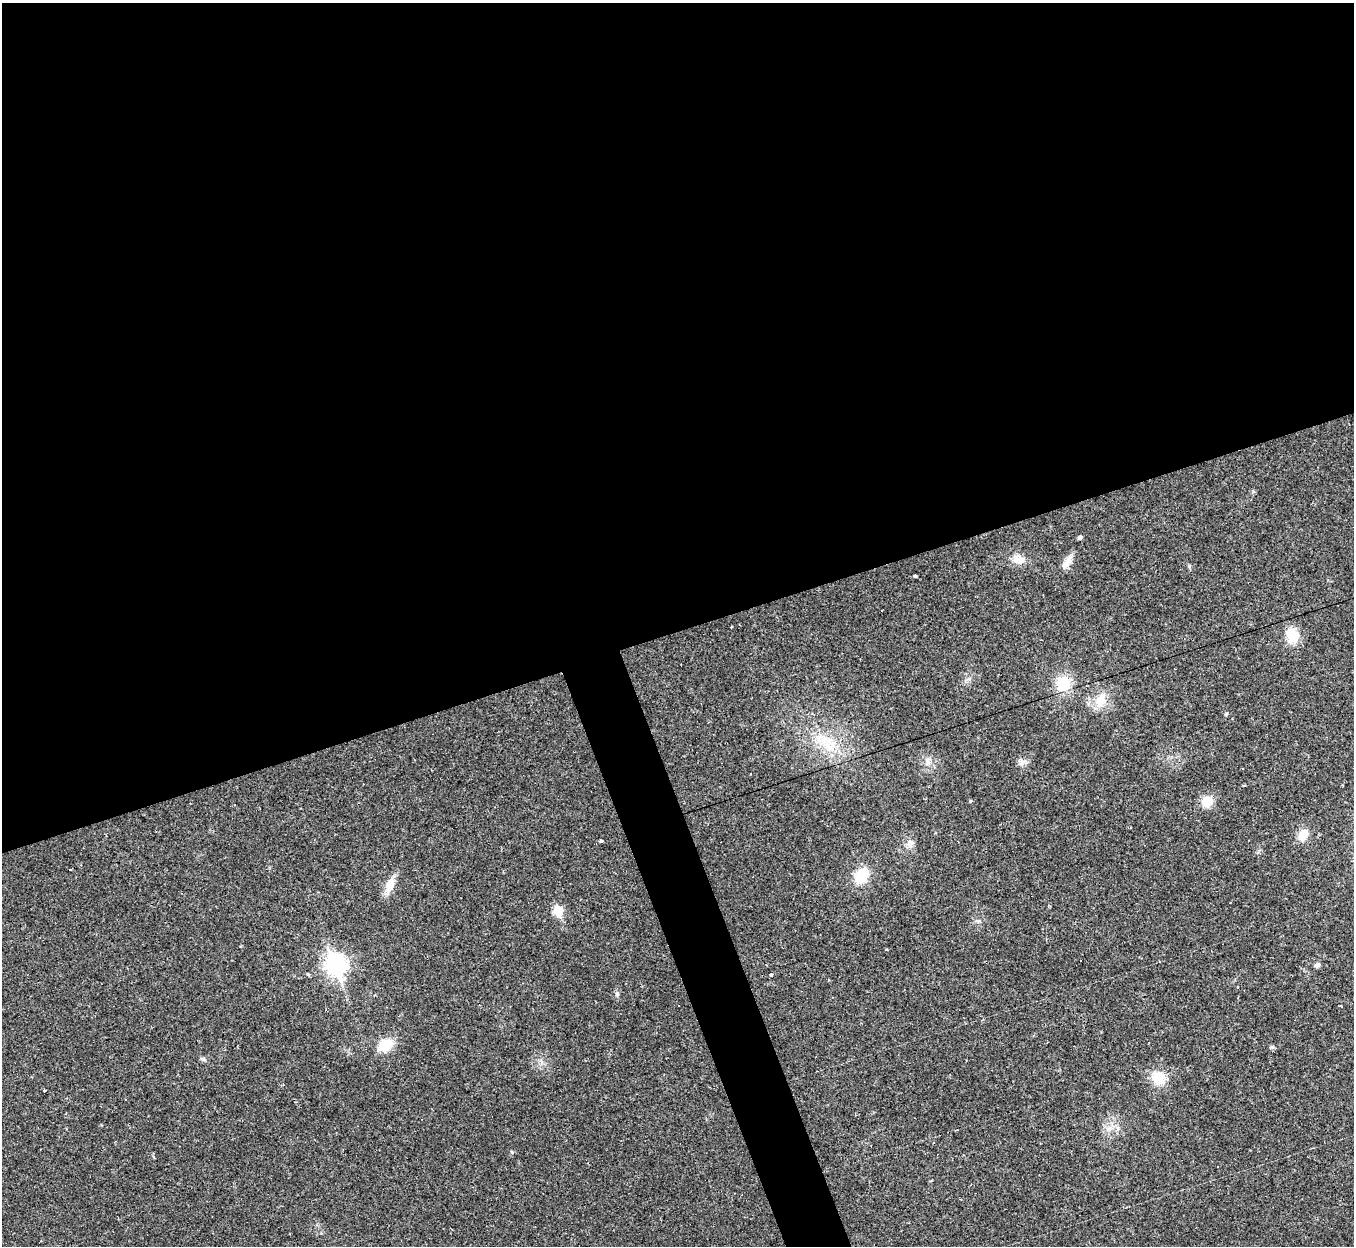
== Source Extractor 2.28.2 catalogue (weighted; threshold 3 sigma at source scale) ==
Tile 2 of 4 x 4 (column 2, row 1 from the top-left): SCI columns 1353-2704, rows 4002-5245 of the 5407 x 5390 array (HDU 1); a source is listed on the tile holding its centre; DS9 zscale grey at full resolution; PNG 1356 x 1248 px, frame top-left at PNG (2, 3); no overlay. Shown black and unused: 53% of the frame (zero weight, under 2 of 3 exposures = <1% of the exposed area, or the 3 px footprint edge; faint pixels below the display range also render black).
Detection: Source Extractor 2.28.2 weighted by HDU 2 'WHT'; one run over the whole footprint, this tile lists its part. Background 0.0571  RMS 0.0059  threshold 0.0264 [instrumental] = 3 sigma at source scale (4.5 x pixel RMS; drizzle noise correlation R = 1.50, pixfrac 1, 0.05/0.05 arcsec/px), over >= 5 px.
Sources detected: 33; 5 cosmic-ray / hot-pixel residue — not listed; the other 28 listed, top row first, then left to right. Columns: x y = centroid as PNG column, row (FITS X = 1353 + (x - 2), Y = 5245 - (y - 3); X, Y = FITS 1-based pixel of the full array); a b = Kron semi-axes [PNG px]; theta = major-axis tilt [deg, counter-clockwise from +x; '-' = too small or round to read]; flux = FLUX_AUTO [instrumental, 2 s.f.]
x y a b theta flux
1080 537 5 4 - 1.3
1018 560 15 11 -26 5.6
1067 562 22 7 52 4.6
915 576 4 3 - 0.86
1292 635 16 14 -72 12
1063 684 17 15 -68 15
1101 700 17 12 71 9.1
831 744 14 7 -12 5.7
1244 785 3 3 - 0.57
1207 801 14 12 58 7.7
235 805 3 3 - 0.79
1303 835 13 10 57 7.8
601 841 3 3 - 2.6
910 843 12 8 65 3
71 869 3 3 - 65
861 875 16 13 65 14
390 885 18 10 70 7.6
558 911 6 6 - 24
1160 962 3 3 - 0.51
336 964 9 8 - 270
1317 965 7 6 - 1.6
771 975 3 3 - 1.6
617 994 6 6 - 1.1
386 1045 15 11 27 14
203 1059 8 4 -35 1.1
1158 1078 18 15 -42 11
44 1091 3 2 - 0.84
126 1100 2 2 - 0.55
Unlisted compact peaks at least as high as the median listed source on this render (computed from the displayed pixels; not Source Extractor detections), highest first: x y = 512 1152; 1189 566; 928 762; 1021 764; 308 974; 969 679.